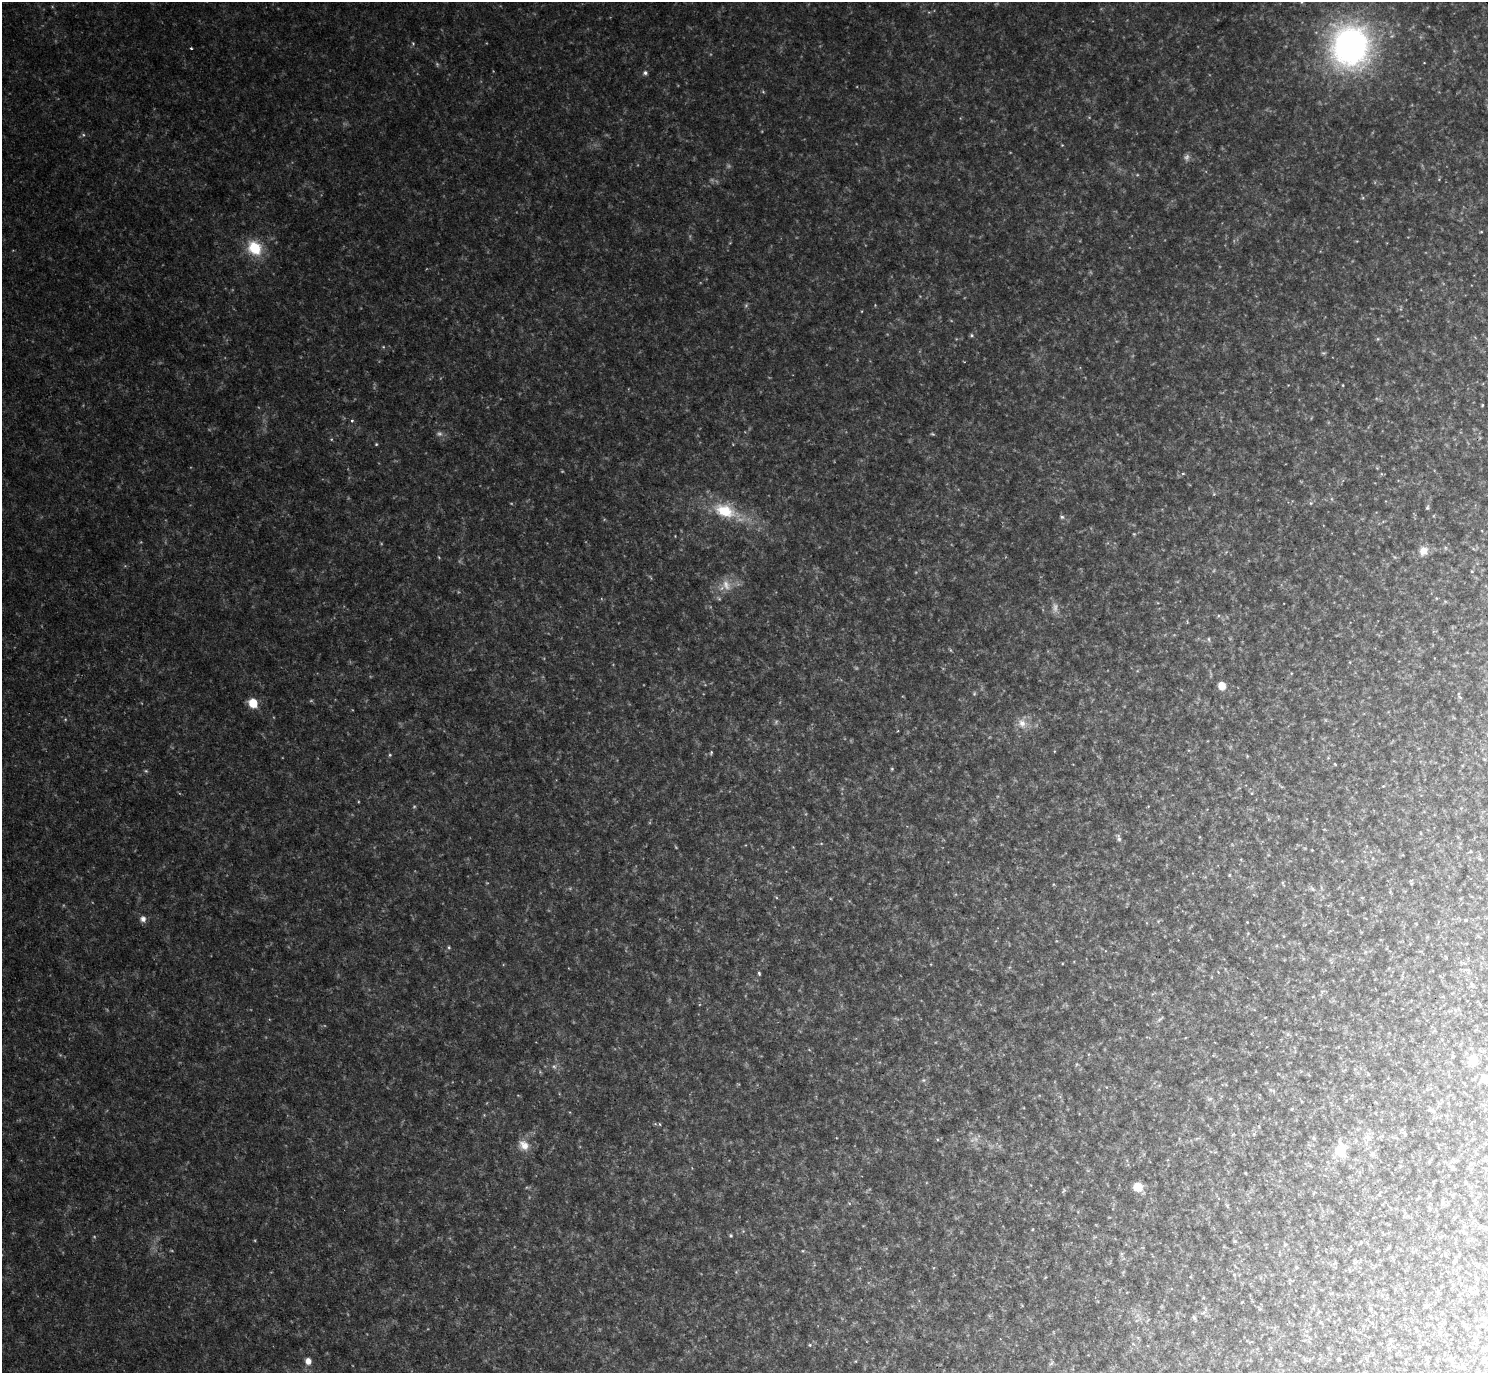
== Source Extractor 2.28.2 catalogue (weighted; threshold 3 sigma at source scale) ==
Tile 7 of 4 x 4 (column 3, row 2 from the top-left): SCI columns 2973-4458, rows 3039-4409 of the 5943 x 5938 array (HDU 1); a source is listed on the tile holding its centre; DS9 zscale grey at full resolution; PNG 1490 x 1375 px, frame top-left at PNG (2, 2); no overlay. Shown black and unused: <1% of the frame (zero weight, under 2 of 3 exposures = <1% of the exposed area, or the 3 px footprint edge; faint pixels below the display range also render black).
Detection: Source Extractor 2.28.2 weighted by HDU 2 'WHT'; one run over the whole footprint, this tile lists its part. Background 0.0475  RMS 0.0074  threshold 0.0333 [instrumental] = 3 sigma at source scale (4.5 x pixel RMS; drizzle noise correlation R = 1.50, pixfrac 1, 0.05/0.05 arcsec/px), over >= 5 px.
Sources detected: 163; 35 too faint to see at this stretch — not listed; the other 128 listed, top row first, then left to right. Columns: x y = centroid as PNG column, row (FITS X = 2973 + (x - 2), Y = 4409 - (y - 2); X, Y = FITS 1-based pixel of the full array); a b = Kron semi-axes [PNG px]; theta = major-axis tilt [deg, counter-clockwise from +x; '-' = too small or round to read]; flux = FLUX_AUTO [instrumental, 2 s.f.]
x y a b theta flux
413 43 6 5 - 1.2
1350 46 42 38 89 290
191 48 3 3 - 1.2
645 73 6 6 - 2.1
763 92 5 5 - 0.99
1062 145 4 4 - 0.69
1481 232 5 3 - 0.65
255 248 17 13 -51 32
862 311 4 3 - 0.56
971 335 6 5 - 1.4
1378 339 5 5 - 1.2
383 347 5 5 - 0.99
1343 385 4 3 - 0.68
1482 405 3 2 - 0.7
352 421 5 4 - 1.3
376 444 4 4 - 0.88
1377 468 5 4 - 0.91
1183 473 4 4 - 1
1214 494 5 5 - 0.95
1332 499 6 4 -88 1.2
1311 503 6 5 - 1.4
1427 507 6 5 - 1.3
726 511 39 17 -22 44
1062 517 6 5 - 1.8
1134 534 4 3 - 0.76
675 536 3 3 - 0.5
1445 548 6 4 -89 1.2
1423 551 14 12 57 9.4
439 557 6 3 -54 0.77
1395 557 6 5 - 1.2
1472 571 4 3 - 0.74
650 577 8 3 -46 1.1
726 585 18 13 -67 11
1436 598 5 3 - 0.7
1218 616 5 4 - 0.97
1209 639 7 4 -82 1.3
950 650 7 3 -53 0.97
1291 673 5 3 - 0.58
1222 686 8 7 - 10
974 693 6 5 - 1.2
1459 694 7 4 89 1.3
253 703 7 6 - 26
65 719 5 5 - 1.1
1022 723 15 12 -49 9.6
897 731 4 3 - 0.62
711 752 6 4 64 1.1
390 755 5 4 - 1.1
1247 756 4 4 - 0.73
1484 759 5 3 - 0.67
1335 764 4 3 - 0.65
892 769 4 4 - 0.88
1383 786 4 3 - 0.67
1252 793 5 4 - 0.85
1324 829 5 3 - 0.65
1420 833 5 3 - 0.59
1119 838 12 5 -79 2.7
821 843 5 3 - 0.81
1312 850 3 3 - 0.5
1470 852 5 3 - 0.72
1229 875 4 4 - 0.79
1283 883 8 3 -67 0.92
1411 883 6 3 -19 0.79
1312 889 9 5 -38 2.4
1390 892 4 4 - 0.8
143 919 7 7 - 4.2
1466 920 4 4 - 0.77
1158 921 6 4 47 1.1
1247 922 3 2 - 0.52
1248 933 5 3 - 0.66
449 947 5 4 - 1.1
1467 970 10 4 -5 1.6
759 973 6 4 -79 1.3
1471 984 8 4 -89 1.5
1160 1019 10 3 37 1.4
1288 1034 7 4 89 1.3
1473 1060 13 11 -89 9.5
1077 1064 5 5 - 0.93
554 1067 7 5 -66 2.1
1485 1079 8 8 - 11
923 1080 7 5 20 1.8
1273 1091 7 6 - 1.7
1210 1099 8 5 7 1.7
1292 1109 5 4 - 0.85
1433 1111 14 5 -21 2.4
660 1124 5 3 - 0.8
1259 1126 6 3 73 0.89
1402 1129 6 4 0 1.1
1367 1137 12 9 -19 4.7
1314 1138 5 4 - 1.2
524 1145 17 14 -42 10
1340 1150 13 11 81 19
1372 1154 9 5 62 1.8
1456 1161 10 4 6 1.5
1429 1162 6 4 87 0.86
1245 1173 3 2 - 0.59
1138 1187 8 8 - 13
1063 1190 9 5 58 1.2
849 1203 5 3 - 0.77
1442 1203 7 4 -89 1.6
1227 1205 7 3 -37 0.98
1430 1208 6 4 -87 1.2
1032 1229 5 3 - 0.7
731 1235 5 4 - 1.1
1440 1237 6 5 - 1.5
1235 1241 6 4 17 0.79
1361 1242 5 3 - 0.57
1285 1245 6 4 3 0.82
1389 1247 6 4 70 0.83
803 1251 5 3 - 0.8
1121 1254 7 4 72 1.3
1356 1262 9 4 26 1.7
1296 1267 4 4 - 0.82
1234 1274 6 5 - 1.2
1471 1292 7 4 -46 1.5
1427 1306 8 4 1 1.1
1370 1308 6 4 -71 1.2
1260 1309 6 4 -18 0.98
1204 1312 8 4 35 1.8
1194 1317 7 4 -63 1.5
1430 1317 6 2 -45 0.59
810 1345 5 4 - 1
1389 1349 6 3 -71 0.93
1483 1349 7 5 -79 0.95
1339 1359 4 3 - 0.8
1484 1360 6 5 - 1.3
308 1361 7 6 - 6.8
1051 1363 9 5 52 1.7
1463 1367 6 5 - 1.1
Isophote crosses this tile's border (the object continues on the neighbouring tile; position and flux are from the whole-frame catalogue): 2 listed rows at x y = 1473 1060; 1485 1079
Unlisted compact peaks at least as high as the median listed source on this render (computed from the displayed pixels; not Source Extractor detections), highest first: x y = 1363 198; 358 802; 255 1241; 1089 117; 1439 179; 855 1361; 1053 884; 762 131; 1305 848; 1062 963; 484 1115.